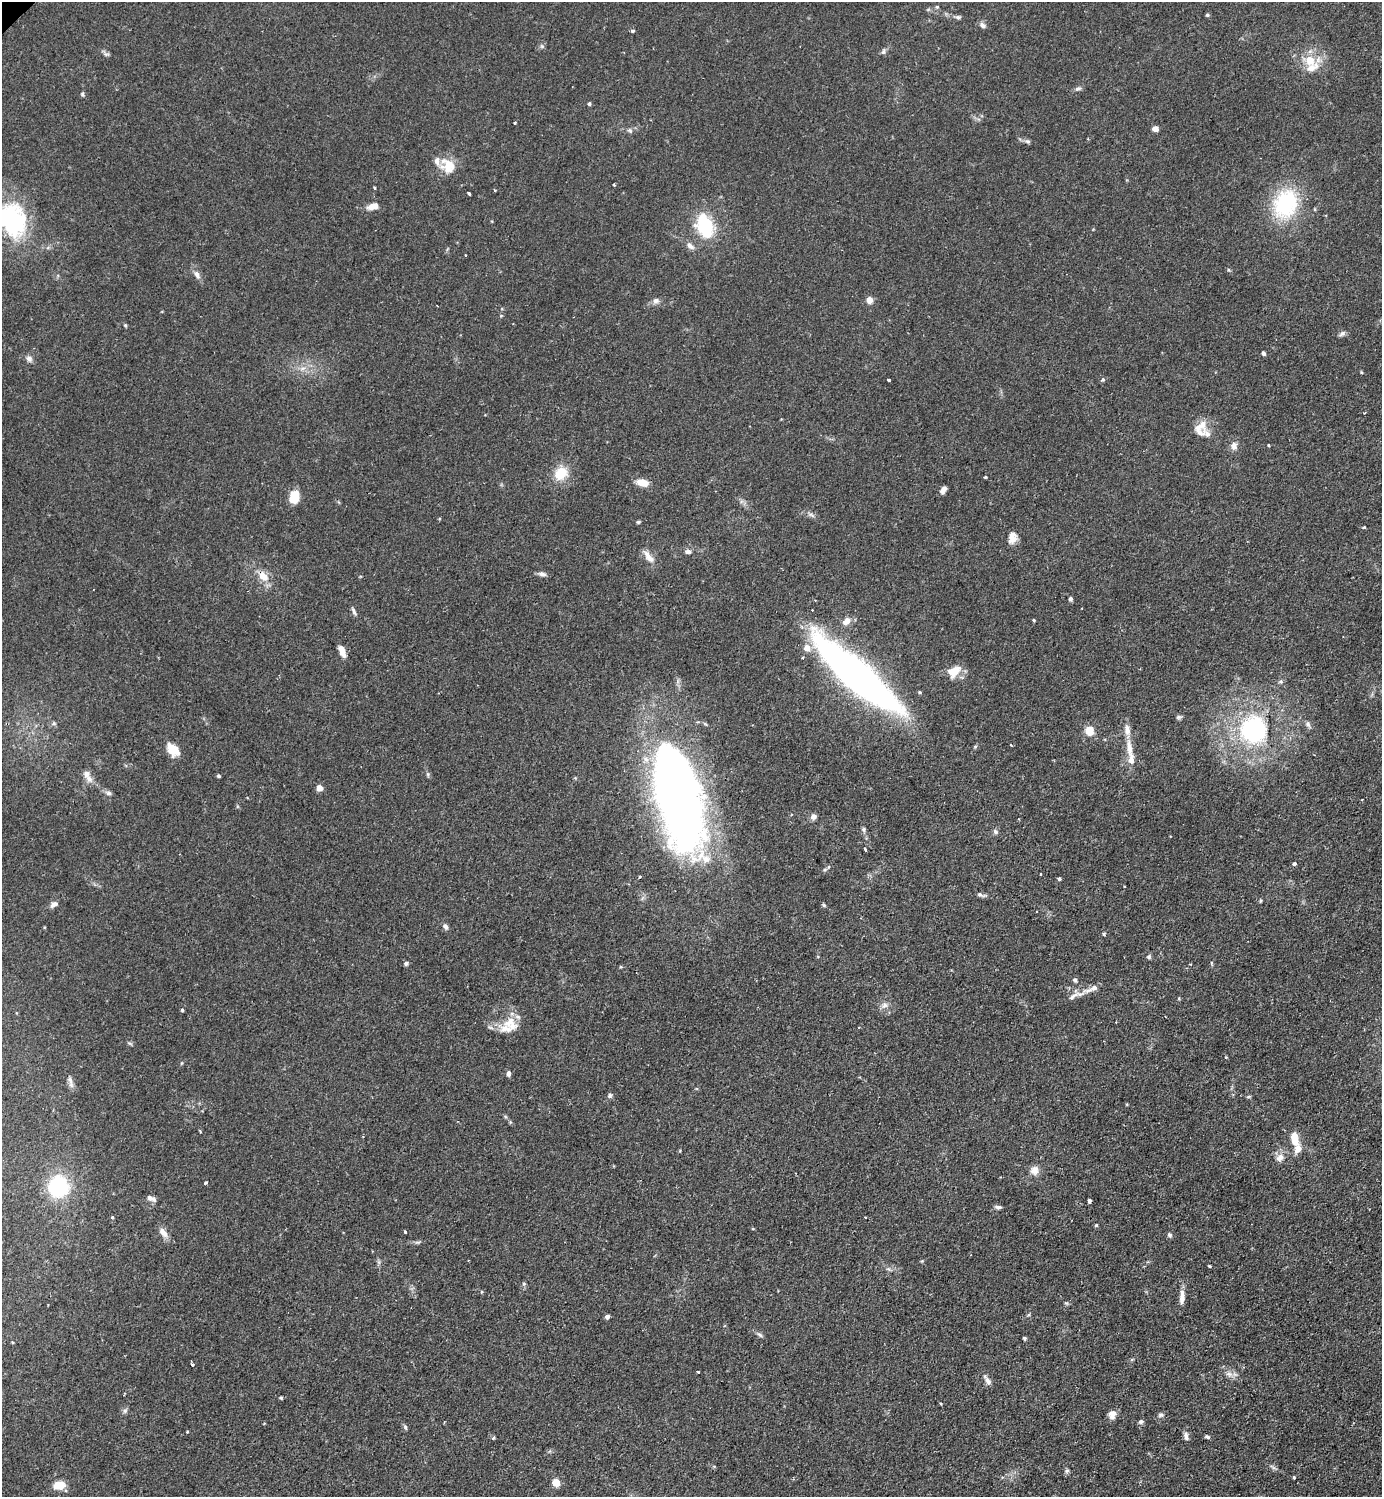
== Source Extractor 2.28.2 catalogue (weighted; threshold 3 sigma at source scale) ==
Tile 6 of 4 x 4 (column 2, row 2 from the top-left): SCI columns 1540-2919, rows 2993-4487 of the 5983 x 5984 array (HDU 1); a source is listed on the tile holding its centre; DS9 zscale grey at full resolution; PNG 1384 x 1499 px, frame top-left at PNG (2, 2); no overlay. Shown black and unused: <1% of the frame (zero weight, under 2 of 3 exposures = <1% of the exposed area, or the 3 px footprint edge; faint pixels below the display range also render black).
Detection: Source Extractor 2.28.2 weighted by HDU 2 'WHT'; one run over the whole footprint, this tile lists its part. Background 0.0841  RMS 0.006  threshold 0.0271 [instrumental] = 3 sigma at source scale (4.5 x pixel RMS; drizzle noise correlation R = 1.50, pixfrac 1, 0.05/0.05 arcsec/px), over >= 5 px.
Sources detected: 163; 1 inside a brighter object's white glare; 3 cosmic-ray / hot-pixel residue — not listed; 12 inside a brighter listed object's ellipse — not listed separately; the other 147 listed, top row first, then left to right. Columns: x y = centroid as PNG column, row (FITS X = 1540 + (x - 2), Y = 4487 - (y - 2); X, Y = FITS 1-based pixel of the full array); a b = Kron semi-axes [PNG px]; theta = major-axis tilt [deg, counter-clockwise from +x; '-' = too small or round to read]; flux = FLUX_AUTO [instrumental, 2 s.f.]
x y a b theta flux
937 7 5 4 - 0.82
1207 15 4 4 - 0.92
958 17 8 5 0 1.4
983 25 8 6 -36 2.4
633 31 5 4 - 0.94
542 46 7 5 -45 1.2
883 52 8 6 74 1.4
106 54 8 3 5 1
1310 60 19 16 -40 13
1078 89 8 6 14 1.7
82 94 6 4 -76 1
589 104 5 4 - 0.93
515 123 3 3 - 0.59
1155 129 5 4 - 6.7
630 130 7 5 -45 1.3
1028 141 7 6 - 1.3
449 166 21 16 -73 11
614 185 3 2 - 0.66
374 188 3 3 - 1.2
495 190 3 3 - 0.56
469 194 4 3 - 1.7
1285 204 39 30 67 47
373 206 13 7 16 5
12 220 42 32 -59 66
705 226 21 15 -69 39
690 246 13 6 -44 3
465 256 3 3 - 1.4
197 275 12 7 -61 3.2
869 300 7 6 - 4.3
655 301 8 7 - 2.2
501 316 5 3 - 0.54
125 325 4 4 - 0.72
1342 334 9 6 32 1.7
1263 353 4 4 - 1.6
29 358 9 8 - 2.4
303 368 9 4 19 1.8
888 380 4 3 - 1.7
1103 380 6 5 - 0.9
1200 426 22 13 35 7.6
1268 445 3 3 - 0.59
1234 446 11 8 87 3.3
561 473 18 14 38 13
985 477 3 3 - 0.61
642 483 14 7 -13 7
943 489 7 4 53 2.9
294 497 13 10 84 12
811 515 11 4 -30 1.6
638 522 5 4 - 0.76
1364 527 4 4 - 0.53
1012 538 14 8 77 5.2
688 551 7 5 -1 2.3
649 558 18 8 -45 5.1
542 574 10 6 -16 2.1
263 576 15 10 -51 7.9
1070 599 5 4 - 1.7
354 611 12 4 -69 1.6
1034 620 3 3 - 1
846 621 11 8 45 4.4
342 652 13 6 -70 5.9
953 671 17 11 32 11
857 676 94 21 -41 350
1281 681 6 6 - 1.3
1179 717 8 5 9 1.1
54 723 6 5 - 1.1
1308 724 10 6 -63 2.1
1253 730 28 27 - 75
1089 731 10 9 - 8.7
1129 748 27 8 -83 8.6
173 750 14 10 -47 11
86 774 11 9 -74 3.7
428 774 8 4 -81 0.99
219 776 4 4 - 1
319 788 5 5 - 5.9
108 793 8 6 -13 1.8
676 800 88 41 -72 470
813 817 6 6 - 3
864 829 6 5 - 1.2
996 832 7 6 - 1.4
865 849 4 3 - 1.6
1294 864 5 4 - 1.2
1041 874 3 2 - 1
640 877 3 3 - 1.1
1059 879 4 4 - 1
981 895 16 4 -14 1.8
1260 901 6 3 71 0.65
54 904 11 6 29 2.5
824 905 5 4 - 0.84
445 926 8 5 -51 1.9
1104 934 5 3 - 1.3
1149 957 5 5 - 1.2
406 963 5 4 - 1.6
1211 963 6 4 -89 0.68
1190 964 3 3 - 0.52
1075 980 6 5 - 1.1
1088 990 13 6 14 3.5
1073 996 21 6 36 4
1179 999 5 3 - 0.61
884 1005 9 8 - 2.9
182 1010 4 4 - 0.84
510 1023 22 17 -35 13
1226 1057 3 3 - 0.63
182 1063 5 3 - 0.58
508 1073 7 5 86 1.9
71 1082 18 4 -79 2.4
610 1095 7 6 - 1.3
1249 1096 6 4 19 0.72
1294 1138 15 7 -81 9.9
1280 1157 12 8 35 4.2
1034 1170 11 10 - 4.5
205 1183 3 3 - 2.6
58 1187 17 16 - 52
150 1198 8 7 - 2.4
1089 1201 4 3 - 2.6
998 1207 9 5 -1 1.6
112 1217 4 4 - 0.63
865 1217 3 2 - 0.46
1096 1225 4 4 - 0.82
405 1231 3 3 - 0.98
163 1232 15 7 -53 4.4
1169 1235 7 6 - 1.3
1210 1266 3 2 - 0.87
888 1269 7 4 -33 1.2
524 1284 6 4 -1 0.77
482 1292 5 3 - 0.54
1182 1297 19 7 86 4.7
1066 1303 6 4 -40 0.85
607 1317 4 4 - 2.1
760 1335 9 5 -41 1.5
1024 1338 4 3 - 1
192 1365 3 3 - 1.6
698 1372 3 3 - 1.3
1229 1374 9 6 6 2.5
988 1381 12 6 -61 2.7
281 1398 3 3 - 0.81
940 1403 3 3 - 0.99
125 1411 7 5 46 1.3
1112 1414 10 8 63 4
1161 1415 7 6 - 1.6
1141 1422 7 6 - 1.4
405 1427 7 4 -61 1
1186 1436 11 6 -77 2.4
1208 1437 7 4 -18 1.1
493 1438 4 4 - 0.78
1067 1471 6 5 - 1.2
1294 1477 3 3 - 0.85
556 1482 5 5 - 19
59 1485 12 8 5 9.5
Overlapping masked pixels (flux is a lower limit): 2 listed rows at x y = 263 576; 676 800
Isophote crosses this tile's border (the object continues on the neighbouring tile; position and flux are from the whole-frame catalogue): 1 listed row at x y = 12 220